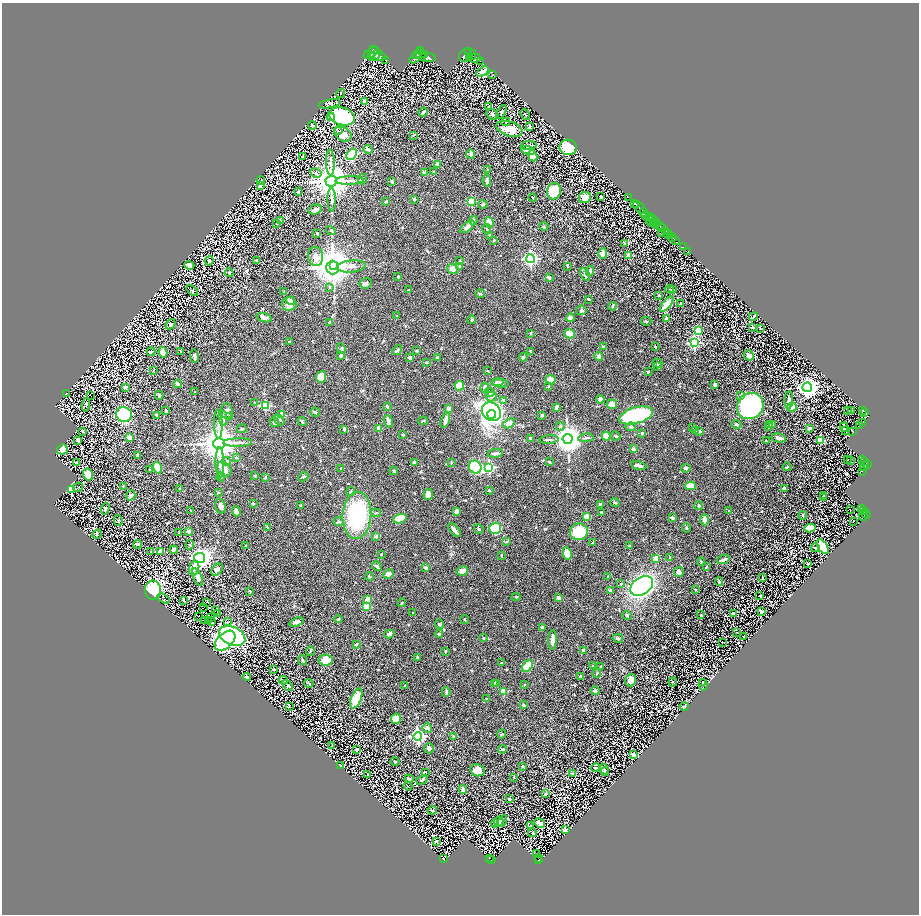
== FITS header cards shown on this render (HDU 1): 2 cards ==
NAXIS1  =                 1833
NAXIS2  =                 1824

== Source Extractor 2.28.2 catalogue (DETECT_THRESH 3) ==
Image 1833 x 1824 px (HDU 1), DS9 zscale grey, zoomed out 1/2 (1 PNG px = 2 x 2 image px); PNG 921 x 916 px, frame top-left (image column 1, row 1823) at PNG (2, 3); each listed source drawn as its Kron ellipse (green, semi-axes under 4 px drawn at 4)
Background 0.605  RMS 0.024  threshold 0.0709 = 3 sigma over >= 5 px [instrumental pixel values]
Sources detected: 893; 100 cannot appear on this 1/2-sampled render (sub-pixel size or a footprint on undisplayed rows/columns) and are neither listed nor drawn; of the other 793, the 500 brightest by FLUX_AUTO listed and drawn (293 fainter detections omitted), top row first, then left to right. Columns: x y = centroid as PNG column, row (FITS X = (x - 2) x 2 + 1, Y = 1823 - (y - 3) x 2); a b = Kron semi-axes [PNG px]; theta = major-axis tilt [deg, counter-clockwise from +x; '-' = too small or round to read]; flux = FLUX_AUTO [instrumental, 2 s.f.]
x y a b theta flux
374 50 3 2 - 700
421 51 3 2 - 770
468 51 3 2 - 550
371 53 8 4 34 1200
371 55 3 2 - 790
375 55 7 3 40 2200
417 55 5 2 - 870
420 55 7 3 -55 2200
425 55 4 4 - 1000
465 55 7 6 - 2200
472 55 5 3 - 390
380 57 6 4 -2 2500
470 57 3 3 - 710
415 58 6 3 28 620
427 58 8 4 -2 1700
475 58 6 3 8 1300
385 60 2 1 - 66
480 61 2 1 - 96
482 72 7 4 35 33
493 75 4 4 - 4.5
341 93 5 3 - 4.9
364 102 4 4 - 14
330 104 11 4 10 9.1
489 107 2 2 - 3.8
423 112 5 2 - 8.7
502 112 7 4 64 11
493 114 6 5 - 12
525 115 6 3 -51 5.4
342 116 13 8 -17 740
331 117 4 3 - 37
506 122 4 2 - 3.2
312 125 4 2 - 6.3
530 127 3 3 - 12
509 129 13 7 -18 100
338 131 4 3 - 7
343 134 9 6 -31 42
413 135 3 3 - 3.9
528 145 8 4 5 21
568 147 9 7 -14 260
368 149 4 3 - 11
528 151 6 4 -14 23
352 154 6 4 45 340
471 154 5 3 - 15
303 156 3 1 - 4
533 156 5 4 - 65
330 162 13 4 -88 19
438 164 3 3 - 14
487 169 3 2 - 3.8
434 172 3 3 - 4.5
316 173 6 4 -29 9.5
425 173 4 3 - 21
362 179 5 3 - 4.9
261 180 4 2 - 5.3
349 180 14 4 1 21
331 181 6 5 - 12000
392 181 3 2 - 11
487 181 6 4 -79 10
260 185 4 3 - 39
554 191 8 7 - 230
298 192 2 2 - 12
585 197 6 5 - 54
601 197 3 2 - 5.6
628 197 2 1 - 37
533 198 4 2 - 3.2
414 199 3 2 - 7.6
332 200 12 3 -89 17
386 201 3 3 - 6.1
472 201 3 3 - 210
483 204 5 3 - 9.3
634 204 2 1 - 210
636 204 2 2 - 400
640 208 8 2 -36 840
315 209 7 4 15 17
644 212 4 2 - 280
645 215 4 1 - 300
650 217 2 1 - 58
653 219 4 1 - 260
650 220 5 2 - 61
280 221 2 2 - 18
473 221 4 2 - 5.3
489 222 5 3 - 64
656 223 4 2 - 310
276 224 3 3 - 3.4
655 224 3 2 - 350
544 226 4 4 - 4.5
660 226 5 3 - 1100
467 227 9 4 37 17
662 228 2 1 - 390
487 229 5 3 - 5.4
331 230 5 4 - 5.6
665 231 2 2 - 440
661 232 2 1 - 12
317 233 2 2 - 7.5
668 234 4 2 - 720
490 235 4 3 - 5.7
670 235 2 1 - 210
673 238 3 1 - 130
494 240 3 2 - 6.2
676 241 4 2 - 110
624 244 4 2 - 6
683 247 2 1 - 19
688 251 2 1 - 7.1
603 253 5 4 - 38
629 256 3 3 - 41
316 257 9 7 -78 35
530 259 4 4 - 1000
209 261 4 4 - 10
257 261 3 3 - 9.6
460 261 4 3 - 3.4
189 265 5 4 - 48
334 265 2 2 - 4100
351 266 14 6 6 27
460 266 4 3 - 5.1
567 266 3 2 - 3.1
333 267 7 6 - 12000
453 269 5 4 - 27
590 271 5 3 - 11
229 273 4 3 - 7.3
585 275 7 4 -62 16
398 276 4 3 - 6.5
549 278 4 3 - 5.3
366 283 6 5 - 10
330 287 3 3 - 5.4
669 289 4 2 - 3.2
408 290 3 2 - 4.8
672 290 4 3 - 3.8
192 291 7 3 -40 5.8
284 292 3 2 - 3.4
480 294 4 3 - 4.4
659 295 2 2 - 6.7
589 299 2 2 - 5.2
291 301 4 4 - 11
681 303 3 2 - 4.3
289 304 7 7 - 41
666 304 9 4 51 110
613 306 4 3 - 8.6
581 310 5 5 - 8
397 316 3 2 - 3.8
753 317 4 2 - 10
264 318 8 4 -18 20
570 318 4 3 - 22
666 318 3 3 - 12
472 320 4 3 - 3.8
646 321 5 3 - 4.2
330 322 3 2 - 7.6
170 324 5 4 - 10
752 327 2 2 - 4.5
760 328 2 2 - 4.1
698 331 3 3 - 160
531 333 3 2 - 3.4
570 334 5 4 - 70
290 341 4 2 - 3.9
694 343 4 4 - 650
603 347 4 3 - 8.9
655 347 2 2 - 7
341 348 5 4 - 7.3
397 350 5 3 - 11
180 351 4 2 - 3.8
416 351 2 2 - 8.6
530 351 3 3 - 3.1
151 352 4 2 - 6.3
163 352 5 4 - 27
341 355 3 3 - 12
749 355 5 4 - 25
194 356 7 3 -81 11
437 357 3 3 - 4.1
523 357 4 3 - 6.2
599 357 4 3 - 12
410 358 3 3 - 21
426 363 4 3 - 3.1
657 363 5 3 - 8.2
657 366 4 2 - 7.9
153 371 4 2 - 3.5
487 371 2 2 - 6
648 372 2 2 - 6.6
321 377 5 5 - 51
550 380 5 4 - 58
498 382 6 4 5 11
500 383 8 3 -6 7.8
177 384 4 3 - 14
715 385 4 3 - 8.1
459 386 5 4 - 84
548 386 3 3 - 3.5
125 387 3 2 - 7.3
807 387 5 4 - 4000
485 388 5 3 - 24
194 392 2 2 - 3.8
490 392 5 4 - 11
66 394 4 2 - 4
159 395 4 3 - 9.8
741 395 2 2 - 18
91 396 2 1 - 7.3
491 396 5 5 - 12
600 399 4 4 - 17
503 400 4 3 - 5.7
789 400 9 4 87 17
255 403 3 2 - 3.1
612 404 5 5 - 28
86 405 7 3 84 11
265 406 3 3 - 220
750 406 14 12 42 920
387 407 3 2 - 14
792 407 5 3 - 99
556 408 4 3 - 8.8
449 409 4 3 - 19
847 410 2 1 - 17
863 410 3 2 - 190
166 411 3 2 - 7.7
227 411 8 5 -90 21
851 411 2 2 - 12
315 412 5 3 - 5.5
491 412 10 8 -44 1400
865 413 4 2 - 260
124 414 8 7 - 320
492 414 4 3 - 340
157 415 4 3 - 6
282 415 3 2 - 120
542 415 4 3 - 5
636 415 17 8 15 680
229 417 3 3 - 3.9
223 418 8 3 -79 14
279 420 6 4 -48 9.5
445 420 8 3 72 26
302 421 5 2 - 5.1
388 421 6 3 -73 17
423 421 5 2 - 3.8
275 422 5 4 - 12
863 422 2 1 - 24
509 423 6 4 35 27
218 424 14 4 -88 22
737 424 6 4 -19 8.1
772 424 3 3 - 4.4
770 425 4 3 - 6.4
560 426 4 3 - 7.4
859 426 2 1 - 6.6
631 427 5 3 - 8.3
692 427 2 2 - 14
768 427 3 3 - 5.3
844 427 5 2 - 6.9
379 428 4 4 - 24
809 428 3 2 - 10
242 429 5 3 - 5.2
344 429 4 3 - 4.4
696 430 2 2 - 5.5
846 430 2 1 - 4.2
700 431 2 2 - 20
852 431 3 2 - 3.9
83 432 4 2 - 5
642 433 3 3 - 5.5
403 435 3 3 - 5
606 436 4 3 - 51
615 436 5 3 - 7.5
129 437 3 3 - 32
530 438 3 3 - 5.6
586 438 8 3 5 8.3
779 438 7 3 -12 34
568 439 5 5 - 6600
78 440 3 2 - 5
549 440 9 3 5 8
820 440 3 3 - 290
766 441 2 2 - 4.7
238 442 14 3 1 19
219 443 5 5 - 12000
62 449 5 5 - 33
633 449 3 3 - 8.7
495 453 7 3 8 13
137 455 3 2 - 9.7
236 457 3 3 - 3.7
847 459 2 1 - 23
862 459 4 2 - 290
851 460 2 1 - 8.4
226 461 4 4 - 11
415 462 4 3 - 10
451 462 3 2 - 3.3
550 462 4 2 - 7.6
864 462 3 2 - 280
76 463 4 3 - 4.7
220 463 15 4 -89 27
867 465 3 2 - 360
639 466 8 3 -11 18
864 466 5 3 - 660
475 467 7 6 - 250
489 467 4 4 - 440
787 467 4 3 - 6.6
158 468 6 4 -71 110
341 468 3 3 - 4.4
686 468 5 4 - 9.9
224 469 8 6 -50 34
150 470 3 3 - 4
394 471 4 3 - 4.5
862 471 2 1 - 33
88 474 6 5 - 76
255 476 3 3 - 4.6
221 477 4 4 - 5.7
265 477 3 2 - 7.3
303 477 5 3 - 5.4
123 486 3 2 - 3.7
690 486 5 4 - 63
78 487 5 2 - 5.5
784 488 3 3 - 6.3
72 489 3 3 - 330
180 489 3 2 - 4.4
489 490 2 2 - 5.1
218 492 4 3 - 3.7
351 492 4 3 - 4.1
428 494 5 4 - 27
131 495 5 4 - 18
823 495 3 2 - 4.8
823 498 2 2 - 3.6
615 502 5 3 - 8.9
253 504 4 3 - 4.9
300 505 3 3 - 4.3
601 505 4 3 - 22
220 506 7 5 -75 16
699 506 4 4 - 8
105 509 6 3 73 11
850 509 2 2 - 9.1
862 509 4 2 - 210
191 510 4 2 - 3.7
864 510 2 2 - 240
236 511 5 3 - 23
456 511 3 3 - 12
728 511 3 2 - 3.3
601 512 2 2 - 5.4
376 513 5 2 - 4.8
866 514 4 2 - 200
357 515 23 14 86 430
802 515 4 3 - 3.7
863 515 6 4 83 600
586 516 2 2 - 79
672 518 4 3 - 8.6
400 519 7 4 19 90
118 520 5 4 - 6.3
704 520 5 3 - 24
853 521 2 2 - 3.8
338 522 5 4 - 6.1
267 527 3 2 - 4.4
495 528 6 5 - 250
686 528 4 3 - 5.4
810 528 5 3 - 130
479 529 5 3 - 4.9
454 530 8 2 -50 24
189 531 2 2 - 38
179 532 4 3 - 4.5
579 532 9 8 - 190
97 534 5 2 - 3.8
376 536 4 4 - 7.6
507 541 4 3 - 3.8
593 542 3 2 - 4.9
138 544 4 2 - 8.3
190 545 4 3 - 4.2
246 546 3 2 - 4.4
629 546 2 2 - 9.4
823 547 8 5 -57 190
815 548 4 3 - 4
174 550 4 3 - 7.4
151 552 3 3 - 3.9
160 552 3 2 - 95
567 553 6 4 -78 60
381 554 3 2 - 4
501 555 3 2 - 3.9
670 557 3 3 - 6.3
200 558 5 5 - 1800
656 558 3 3 - 55
723 560 7 3 18 14
701 562 4 3 - 4
808 563 3 2 - 5.7
377 566 5 3 - 8.4
707 567 4 3 - 4.9
194 568 7 5 71 18
426 568 4 3 - 12
217 570 7 5 50 15
462 571 6 4 12 23
679 572 5 5 - 16
388 574 5 4 - 24
369 576 4 2 - 3.1
607 576 4 2 - 4.5
197 577 9 3 -67 33
762 578 3 2 - 7.4
719 581 4 3 - 6.7
621 584 3 3 - 3.4
642 586 12 8 35 1000
153 590 9 8 - 340
610 590 4 4 - 9.4
695 590 3 2 - 4.8
250 591 3 3 - 3.3
760 596 2 2 - 5.4
516 597 4 2 - 5
164 598 6 2 -31 3.5
558 598 2 2 - 27
183 600 3 2 - 6.4
368 600 3 3 - 65
206 602 3 1 - 4.2
402 603 4 3 - 4.6
366 607 2 2 - 88
203 608 2 1 - 7.9
215 611 2 1 - 3.3
762 612 3 3 - 42
218 613 2 1 - 5
413 613 2 2 - 11
733 613 3 3 - 5.4
627 615 5 3 - 7.5
701 615 2 2 - 4.1
198 616 2 1 - 4
210 618 3 2 - 12
338 619 4 2 - 5.5
465 619 4 2 - 3.7
204 621 2 1 - 5.3
208 621 2 2 - 3.3
212 622 2 1 - 6.1
227 622 3 2 - 3.4
296 622 7 3 20 19
439 624 5 4 - 5.3
542 627 4 3 - 7.7
737 632 3 2 - 3.3
389 634 5 4 - 12
439 634 4 3 - 7.7
232 636 14 9 -25 2700
744 637 4 2 - 5
483 638 3 2 - 4.9
618 638 5 2 - 7.9
552 640 10 3 88 32
225 641 12 7 44 370
722 642 2 2 - 9.5
356 644 3 3 - 6
583 650 3 3 - 12
310 651 5 2 - 3.6
446 651 4 3 - 3.3
417 658 4 3 - 4.8
303 660 5 2 - 8.5
326 660 7 5 -9 76
502 663 4 2 - 5.9
528 666 6 4 49 110
593 666 4 3 - 4.3
600 666 3 2 - 3.7
274 669 4 3 - 7.5
597 673 4 2 - 4.6
581 676 3 3 - 5.3
247 677 4 3 - 16
283 680 4 3 - 15
631 680 6 5 - 28
673 682 4 2 - 4.9
703 682 3 2 - 3.5
309 683 4 2 - 5.1
494 683 3 3 - 4.5
497 683 4 3 - 5.1
524 684 2 2 - 3.8
287 685 6 4 -52 7.3
405 685 3 2 - 3.1
703 685 5 3 - 6.5
504 691 2 2 - 110
595 691 4 4 - 7.5
446 692 4 2 - 12
356 699 10 5 68 130
486 699 2 2 - 3.6
523 705 3 3 - 6.4
289 706 2 2 - 3.1
684 706 4 2 - 4.6
396 719 5 5 - 47
427 728 5 4 - 14
502 734 4 3 - 3.9
418 736 4 4 - 1100
453 736 4 3 - 5.6
332 746 3 2 - 3.1
429 748 5 5 - 11
357 749 3 2 - 3.7
502 749 4 2 - 4.7
634 755 4 3 - 33
395 762 4 3 - 6.2
341 766 3 3 - 9.5
522 766 3 3 - 6
596 767 4 2 - 3.7
604 769 5 3 - 6.6
477 770 7 6 - 52
604 771 4 4 - 6.2
425 772 4 2 - 3.3
573 773 3 2 - 13
368 774 2 1 - 3.5
514 777 4 3 - 3.4
409 779 4 3 - 15
422 780 6 3 29 8.2
408 786 4 1 - 3.2
463 789 4 3 - 12
545 794 2 2 - 7.8
509 799 3 2 - 4.7
432 810 4 4 - 8.5
502 821 6 4 60 19
499 822 5 4 - 9.6
495 823 4 3 - 5.6
540 823 6 3 -31 45
530 826 3 2 - 5
565 830 4 3 - 10
532 832 4 3 - 7.6
436 841 4 3 - 4.1
537 853 2 1 - 9.1
444 859 4 3 - 74
489 859 2 1 - 11
539 859 4 1 - 34
492 860 3 3 - 42
539 861 3 1 - 61
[293 fainter detections neither listed nor drawn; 100 sub-pixel or undisplayed-footprint detections neither listed nor drawn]